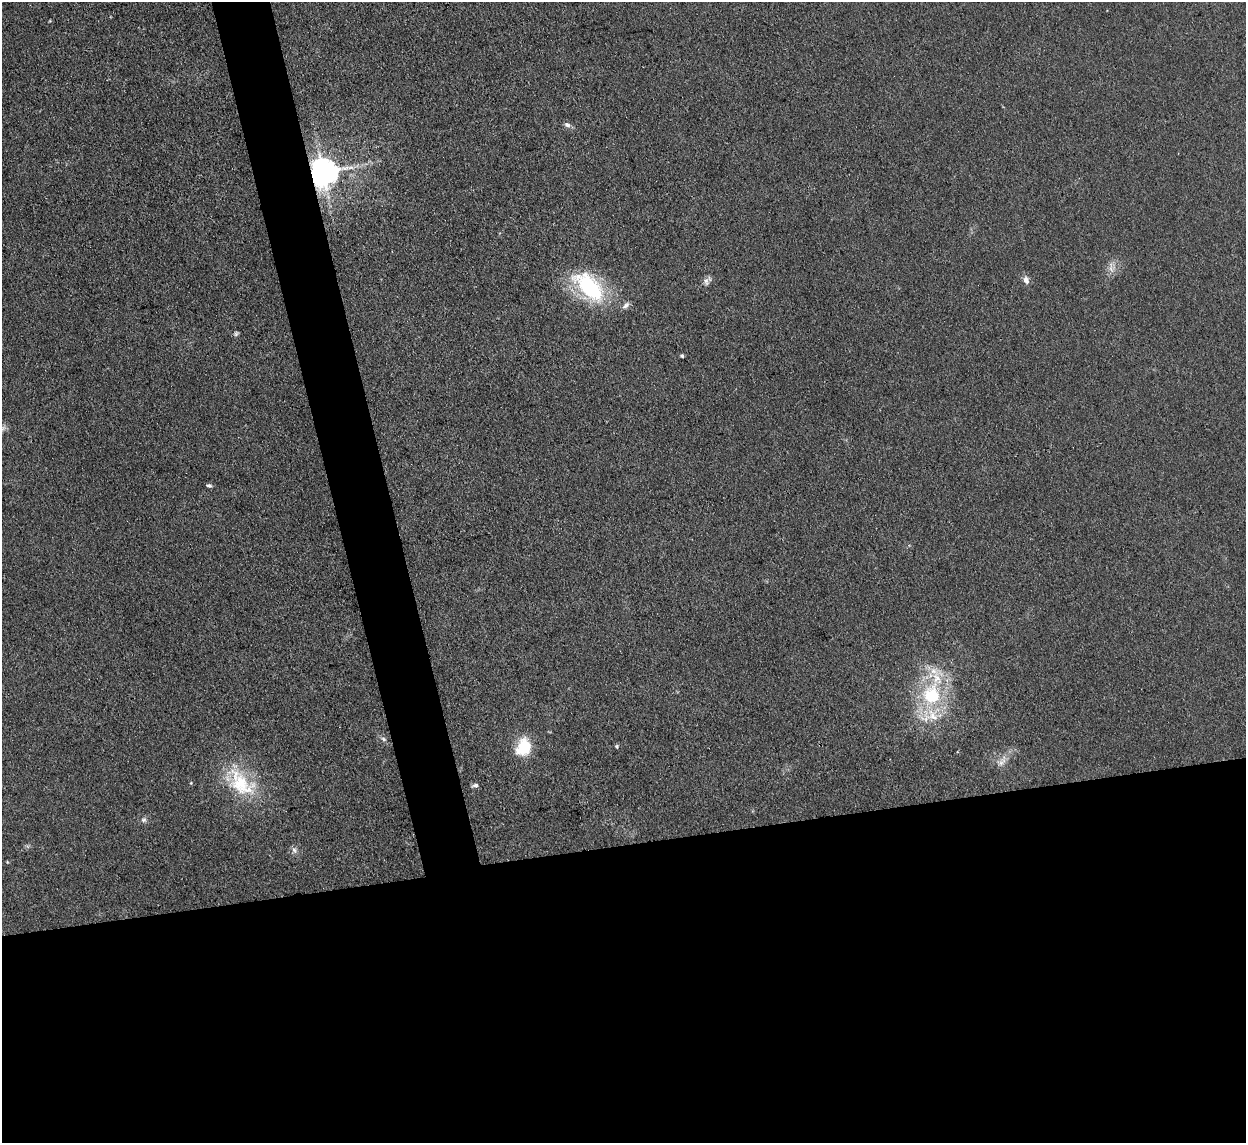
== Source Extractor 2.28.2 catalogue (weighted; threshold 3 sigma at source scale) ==
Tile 15 of 4 x 4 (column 3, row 4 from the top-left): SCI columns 2489-3732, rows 256-1396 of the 4977 x 4957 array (HDU 1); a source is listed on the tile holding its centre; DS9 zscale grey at full resolution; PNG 1248 x 1145 px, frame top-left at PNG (2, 2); no overlay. Shown black and unused: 29% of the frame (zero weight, under 3 of 4 exposures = <1% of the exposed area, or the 3 px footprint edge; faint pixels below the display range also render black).
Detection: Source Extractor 2.28.2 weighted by HDU 2 'WHT'; one run over the whole footprint, this tile lists its part. Background 0.0975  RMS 0.0072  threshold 0.0325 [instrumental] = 3 sigma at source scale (4.5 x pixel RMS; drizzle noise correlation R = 1.50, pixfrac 1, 0.05/0.05 arcsec/px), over >= 5 px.
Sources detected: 22; all 22 listed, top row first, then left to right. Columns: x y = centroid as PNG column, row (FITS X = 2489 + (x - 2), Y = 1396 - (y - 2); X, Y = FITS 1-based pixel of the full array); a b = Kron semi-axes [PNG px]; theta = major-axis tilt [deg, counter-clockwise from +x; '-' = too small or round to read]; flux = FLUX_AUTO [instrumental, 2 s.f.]
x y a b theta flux
567 125 9 6 -21 2.5
323 173 8 8 - 1300
1111 269 11 5 -66 3.3
1026 280 8 6 -75 4.4
706 282 11 8 -88 3.1
589 287 42 22 -44 71
626 305 12 6 47 2.8
236 333 7 5 40 1.4
682 356 4 3 - 1.3
209 486 7 4 -11 1.6
936 676 37 19 -76 31
932 696 12 11 - 47
933 715 30 23 -31 29
383 739 7 5 -28 1.8
617 746 5 5 - 1.1
524 747 19 14 65 27
1002 761 18 9 49 6.1
241 785 50 28 -36 48
475 785 9 5 14 2
144 820 8 7 - 2.3
27 846 7 4 -18 1.3
294 850 10 7 -70 2.7
Overlapping masked pixels (flux is a lower limit): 2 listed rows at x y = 323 173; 589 287